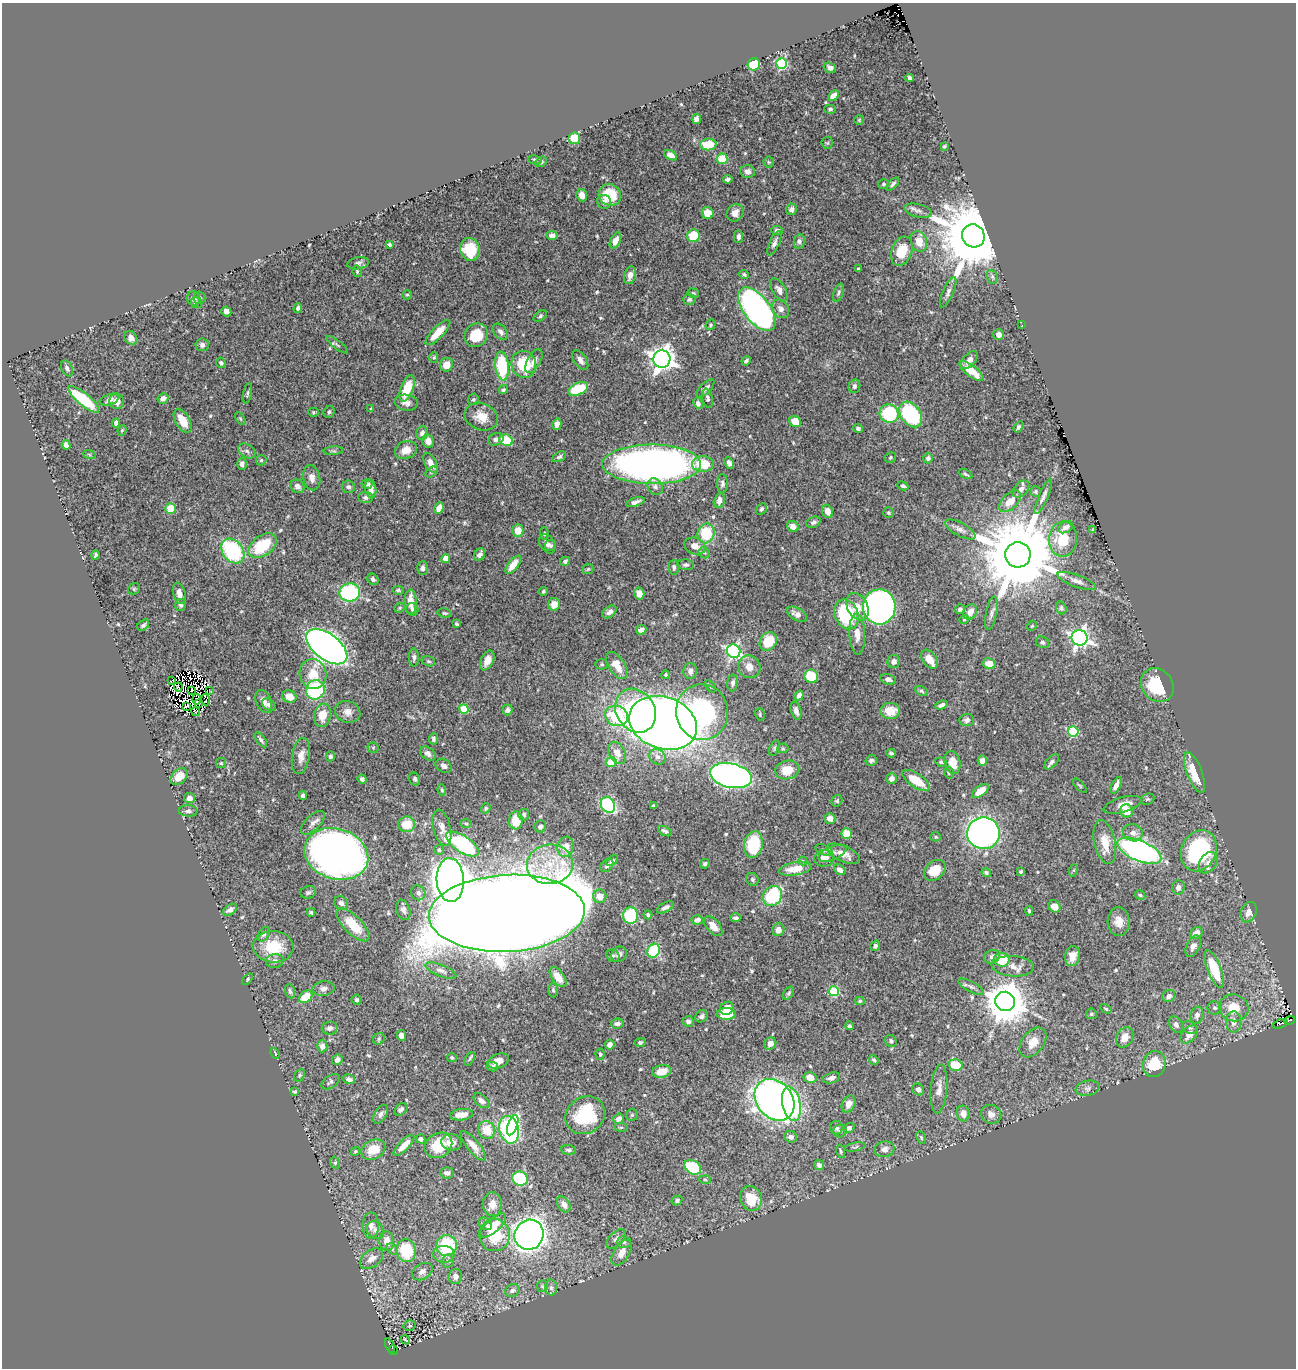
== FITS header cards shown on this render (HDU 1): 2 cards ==
NAXIS1  =                 1294
NAXIS2  =                 1366

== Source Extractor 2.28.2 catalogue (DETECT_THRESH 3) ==
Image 1294 x 1366 px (HDU 1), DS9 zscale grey, 1 PNG px = 1 image px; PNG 1298 x 1370 px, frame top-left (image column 1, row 1366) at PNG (2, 3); each listed source drawn as its Kron ellipse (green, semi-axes under 4 px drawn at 4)
Background 0.469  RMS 0.013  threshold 0.0395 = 3 sigma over >= 5 px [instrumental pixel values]
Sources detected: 578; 15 with non-positive FLUX_AUTO (blend fragments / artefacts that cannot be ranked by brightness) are neither listed nor drawn; of the other 563, the 500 brightest by FLUX_AUTO listed and drawn (63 fainter detections omitted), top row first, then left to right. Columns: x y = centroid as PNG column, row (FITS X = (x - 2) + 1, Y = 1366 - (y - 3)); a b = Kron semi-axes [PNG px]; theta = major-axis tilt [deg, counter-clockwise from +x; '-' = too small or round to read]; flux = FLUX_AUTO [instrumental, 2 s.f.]
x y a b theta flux
754 64 6 6 - 36
781 64 5 5 - 93
830 68 6 5 - 3.3
909 78 4 3 - 2
833 96 6 4 47 5.8
830 109 5 4 - 1.8
696 119 5 4 - 3.6
859 120 5 5 - 1.1
574 138 6 5 - 18
827 143 6 5 - 1.5
708 145 8 6 5 24
944 146 4 3 - 1.3
671 155 7 4 -30 5.5
722 159 5 5 - 22
535 160 7 4 -11 1.5
541 162 6 4 29 2
769 162 5 5 - 1.2
748 171 7 6 - 4.2
728 179 5 4 - 2.5
884 184 6 4 16 1.3
893 184 8 4 46 2
582 195 6 5 - 7.6
610 195 11 10 - 32
604 202 7 7 - 4.8
792 209 6 5 - 3.7
918 211 14 6 -13 4.4
708 213 6 6 - 11
735 213 9 8 - 6.6
777 230 6 4 -4 2.1
552 236 5 4 - 4.1
693 236 6 6 - 26
973 236 12 11 - 11000
738 237 6 4 -90 2.6
615 240 8 5 63 6.9
799 241 7 5 80 2.5
919 242 10 8 -72 13
774 243 13 5 66 3.5
389 245 4 3 - 1.4
470 249 11 9 -75 31
902 251 15 10 70 23
358 263 11 6 11 2.6
859 268 3 3 - 1.3
357 271 6 4 -78 1.4
744 274 5 4 - 1.5
630 275 9 6 74 6.1
992 277 7 5 -69 2
779 290 13 6 -60 4.6
948 292 16 5 66 3.8
693 293 6 4 -16 1.3
838 293 9 4 71 1.9
407 295 4 4 - 1.3
193 298 7 6 - 3.8
199 298 6 6 - 2.1
689 299 6 5 - 2.5
197 303 5 5 - 1.5
298 308 5 4 - 2.6
757 309 25 13 -52 380
781 309 10 7 -55 4.2
226 311 5 4 - 4.6
540 316 7 4 35 1.6
711 325 6 4 56 1.4
1022 325 2 2 - 79
438 332 17 6 46 15
500 332 9 6 -51 3.9
476 335 12 11 - 26
999 335 5 5 - 4.8
131 338 7 6 - 4.7
202 345 6 6 - 3.2
337 345 13 3 -38 2
434 358 5 4 - 1.2
662 359 8 8 - 780
580 360 11 6 -57 4.6
969 360 11 6 49 6
534 361 13 6 60 5
746 361 5 3 - 1.8
221 363 5 4 - 2
524 364 13 12 - 35
446 365 7 6 - 9.1
502 366 14 7 -85 55
67 368 8 5 -64 2.4
971 371 15 5 -38 15
854 386 7 6 - 2.4
407 388 14 6 70 29
705 388 12 5 44 4.1
578 389 10 5 24 43
503 390 5 4 - 1.4
247 393 10 3 81 1.6
163 398 6 5 - 5.4
707 398 10 5 -78 2.2
83 399 19 6 -40 49
473 399 6 5 - 1.3
109 400 10 5 19 3.4
117 401 7 7 - 5.8
406 403 12 8 -9 4.9
698 403 6 4 -59 2.6
371 409 3 3 - 1.1
314 412 5 4 - 1.3
329 412 6 5 - 2.1
889 414 9 9 - 71
911 414 14 10 -54 91
481 417 17 13 -20 14
240 418 7 4 -58 1.3
183 421 13 7 -60 15
795 421 6 5 - 15
116 423 4 4 - 4
557 424 6 4 77 4.4
1018 427 6 4 57 1.9
858 428 5 4 - 1.9
122 430 5 4 - 1.1
422 433 7 6 - 3.7
496 439 8 6 21 3.1
506 440 7 5 -25 28
428 441 6 5 - 5.6
66 445 5 4 - 4.5
406 450 11 8 22 8.6
247 451 9 6 -35 3
333 451 9 3 4 1.5
89 454 6 4 -20 1.3
559 457 7 4 30 1.9
890 457 6 5 - 1.5
928 458 5 5 - 2.7
261 460 6 5 - 1.3
430 463 10 6 -63 6.1
729 463 6 4 -64 4
242 464 6 4 -89 4.1
652 464 49 20 0 570
703 464 11 8 -2 26
431 472 7 5 29 1.6
966 474 7 4 -25 1.4
312 478 12 8 -79 5.8
722 483 9 5 -90 2.6
367 484 5 5 - 2.4
298 486 7 6 - 4.5
903 486 5 4 - 1.6
348 487 6 6 - 2.2
655 487 9 7 -56 3.7
371 489 9 5 -81 5.8
1021 489 10 6 47 3.8
1036 492 5 5 - 1.7
1043 496 19 4 66 4
366 497 7 5 -2 2.7
719 500 7 5 76 5.3
1010 501 13 7 44 11
635 502 9 3 17 3.6
170 508 5 5 - 20
439 508 6 4 63 6.1
761 509 6 4 62 2.3
827 511 7 5 -67 7.8
888 513 5 5 - 1.4
813 522 7 5 24 2.6
793 526 6 5 - 5.8
1066 527 8 5 31 3.8
960 529 17 6 -29 4.8
1093 530 4 3 - 1.4
518 531 6 5 - 11
544 533 6 4 89 1.3
706 533 10 8 75 35
1063 539 18 14 88 31
547 544 10 7 -61 3.9
263 546 16 10 37 38
550 546 6 5 - 2
695 546 11 8 -22 7.7
233 551 14 10 -51 85
704 553 6 5 - 1.7
95 555 4 3 - 1.6
480 555 7 5 56 3.3
1018 555 13 12 - 16000
446 558 4 4 - 10
565 561 5 4 - 2.4
513 565 11 5 52 12
686 565 8 5 -4 2.3
674 567 7 5 89 2.5
423 568 7 5 86 2.6
588 569 5 5 - 1.3
373 579 6 5 - 2.7
1077 581 20 6 -20 6
134 589 6 5 - 1.3
398 590 6 4 -8 1.5
543 591 4 4 - 1.5
350 592 10 9 - 82
179 593 11 6 -77 6.8
639 593 6 5 - 9.1
411 602 12 6 -87 12
554 604 6 6 - 7.9
181 605 6 5 - 2
858 607 14 10 -62 11
879 607 17 16 - 410
400 608 6 4 23 1.2
1061 608 7 5 -73 1.9
412 609 6 6 - 2.8
960 609 5 5 - 2.9
609 612 8 5 39 3.7
970 612 8 6 57 8.1
445 613 7 4 -7 1.6
991 613 17 5 79 4
797 614 11 6 -30 5.4
846 614 15 11 -67 68
964 619 5 4 - 1.2
457 624 4 3 - 1.4
143 625 7 4 39 2.1
1032 626 5 4 - 1.1
641 630 5 4 - 5.3
857 634 20 8 -88 9.9
1079 638 8 7 - 360
768 641 10 8 56 27
1042 642 7 5 -26 2.2
327 647 24 13 -37 770
734 651 7 6 - 200
414 657 9 5 -89 2.5
929 659 11 6 -54 9.9
487 660 10 6 65 7
428 661 7 5 -17 1.5
894 662 6 6 - 3.9
989 663 7 5 -8 10
602 664 6 5 - 1.6
617 665 15 7 -58 16
749 667 11 11 - 9.1
690 671 8 6 87 3.4
313 674 15 13 -78 16
666 675 4 4 - 1.1
811 676 7 6 - 29
888 679 8 5 -13 3.7
171 681 3 2 - 1.1
733 683 8 5 82 2.8
1157 685 18 15 -52 38
710 686 7 4 -48 1.3
178 687 4 2 - 1.4
192 690 2 2 - 2
209 690 3 2 - 2
315 690 10 9 - 72
921 691 7 4 -28 1.6
289 696 7 6 - 9.2
799 696 5 4 - 2.6
197 699 5 2 - 1.7
206 700 6 3 -72 2.9
263 701 12 7 -68 6.6
199 703 3 2 - 1.2
269 705 7 5 -43 2.6
941 705 6 4 20 3.5
186 706 3 2 - 1.1
464 709 5 4 - 35
508 710 5 5 - 2.8
635 711 23 19 -57 92
796 711 9 5 -73 3.8
890 711 10 8 -2 15
196 712 4 2 - 7.1
348 712 13 10 -20 6.5
702 712 28 26 -87 180
760 714 6 4 -74 1.4
322 715 12 8 78 14
616 716 12 10 -22 67
967 720 7 6 - 3.2
663 723 35 26 -19 1200
1073 731 5 5 - 63
433 739 5 4 - 2.2
261 740 8 3 -54 1.9
373 748 5 5 - 1.2
774 748 8 4 70 1.7
783 748 6 5 - 1.3
617 753 12 8 -61 7.6
891 753 5 3 - 1.5
428 754 8 6 -37 3.7
301 756 18 9 81 8.2
330 756 5 4 - 2.1
657 757 9 7 -31 4
871 760 6 5 - 2.1
982 761 5 4 - 5.5
611 762 5 5 - 29
941 762 6 4 -9 1.8
952 762 12 8 -76 14
1052 762 9 5 47 2.9
221 763 5 5 - 1.2
444 766 8 6 -34 3.9
787 770 12 9 13 17
949 773 6 4 -75 1.5
1195 773 21 7 -69 21
179 776 10 6 42 13
731 776 21 12 -12 480
891 778 6 5 - 4.7
362 779 5 4 - 2.8
415 779 7 5 -74 1.9
916 780 16 6 -33 19
1116 785 9 4 64 5.9
1080 786 9 3 -46 1.1
442 790 5 4 - 1.4
980 791 10 5 36 14
303 795 4 4 - 2.6
189 798 5 5 - 3.9
1147 799 7 5 20 1.5
837 801 6 5 - 1.4
608 805 8 6 -55 80
1122 805 19 7 16 10
653 806 3 3 - 1.2
486 808 5 4 - 1.3
188 811 9 5 -2 3
1126 811 6 6 - 12
524 814 6 5 - 1.7
830 818 5 5 - 5.4
516 820 9 6 87 20
313 823 15 7 45 5.3
466 823 6 3 -3 1.2
407 824 8 7 - 19
540 826 6 5 - 2.7
442 828 18 8 -76 7
665 831 7 4 -29 2.3
983 833 16 16 - 410
1133 833 10 8 -17 6.3
846 834 5 5 - 17
936 837 5 4 - 1.2
1105 842 22 10 -78 18
462 844 19 8 -33 120
753 844 13 9 80 52
566 847 10 8 79 9.2
439 850 5 5 - 1.5
824 850 9 5 -23 1.7
1139 851 23 10 -23 290
1199 851 21 17 65 110
832 853 15 6 23 4.8
336 854 33 25 -18 550
843 854 18 8 -23 9.6
824 858 10 8 13 8.8
612 861 7 4 36 1.6
803 861 5 3 - 1.2
1208 863 11 8 56 5.2
550 864 23 19 5 35
705 864 5 4 - 1.7
607 865 7 5 48 2.7
795 869 16 6 10 14
840 870 6 4 -40 3.9
935 870 12 9 41 19
1074 870 6 4 71 1.2
1021 872 3 3 - 1.7
986 873 5 4 - 1.7
752 879 7 6 - 1.9
450 880 22 13 -87 1300
1178 887 7 6 - 4.2
308 892 8 6 16 2.1
418 893 8 7 - 3.5
1140 895 5 4 - 1.3
600 896 7 6 - 11
772 896 10 9 - 58
341 903 7 6 - 3.1
1055 906 6 5 - 8.6
665 907 9 4 27 3.2
230 910 8 5 33 3.8
403 910 10 6 -71 3.6
1029 911 5 3 - 1.6
311 912 4 3 - 1.1
1249 912 10 7 68 5.8
507 913 78 38 3 8600
631 915 8 7 - 64
648 915 4 4 - 1.8
736 918 5 4 - 1.9
697 920 6 4 3 4.2
1119 922 14 11 -85 8.7
353 925 21 9 -45 26
713 926 11 6 -50 8.1
778 930 6 6 - 5.7
1197 933 6 5 - 7.5
264 934 8 5 57 2.3
875 946 5 4 - 2.4
1193 946 11 6 64 4.6
273 947 20 16 -4 29
654 951 7 6 - 55
619 954 8 7 - 4.2
613 956 7 5 -35 1.9
1072 956 10 7 80 8.2
992 957 8 6 23 3.1
1002 960 8 7 - 34
275 961 9 7 9 3.6
1013 966 21 10 -4 9.4
1214 969 20 6 -69 42
441 971 16 6 -22 4.4
558 977 11 6 -54 8.7
247 979 6 4 48 1.2
971 987 14 5 -28 3
323 989 11 7 7 4
553 990 7 5 -88 1.5
290 991 7 5 -74 2
834 991 5 5 - 63
788 993 7 4 54 1.5
1169 996 6 6 - 4.5
306 997 7 5 38 17
357 1000 5 5 - 2
860 1001 4 4 - 1.4
1005 1001 10 9 - 2900
727 1008 7 6 - 11
1214 1008 7 6 - 2.3
1234 1008 15 13 -17 18
1106 1009 6 4 -30 1.3
726 1014 9 6 -1 22
1091 1014 5 5 - 1.9
1197 1015 9 6 76 3.9
701 1016 6 5 - 2.4
1289 1020 5 2 - 18
688 1021 6 5 - 2.8
1234 1022 10 7 -89 6.2
617 1023 6 5 - 3.2
1280 1024 8 3 20 8.4
1176 1025 9 6 -58 3.4
849 1026 4 4 - 2.1
330 1028 8 6 5 3.3
1190 1028 8 5 -32 2.1
1189 1034 10 7 46 7.5
401 1035 5 4 - 5.1
1125 1037 10 8 61 10
379 1039 6 5 - 1.6
891 1041 6 5 - 2
1033 1042 17 11 52 11
640 1043 5 4 - 1.4
770 1043 6 6 - 5
610 1045 5 4 - 4
322 1046 6 5 - 4.6
275 1053 5 3 - 1.2
600 1054 5 4 - 1.3
452 1058 5 4 - 1.7
470 1059 7 4 62 1.6
337 1060 6 5 - 3.9
874 1060 5 3 - 1.7
498 1061 11 7 21 8.2
1154 1064 13 11 78 32
956 1065 7 5 -18 24
492 1067 6 5 - 2.8
662 1071 9 6 7 12
299 1075 7 5 58 1.5
810 1078 6 5 - 8.2
831 1078 9 5 15 3.7
349 1079 6 5 - 4.3
330 1082 10 6 35 2.8
1088 1088 12 7 11 3.7
918 1089 6 5 - 3.6
939 1089 24 8 85 7.8
295 1092 4 3 - 1.4
775 1100 23 18 -49 490
481 1101 9 5 -40 3.6
791 1104 17 9 -78 160
848 1104 9 6 64 7
401 1109 7 5 41 2.1
381 1114 10 6 62 3.4
963 1114 8 6 -80 7.4
991 1114 10 9 - 6
462 1115 11 5 6 8.5
585 1115 20 18 38 52
632 1115 6 5 - 1.5
618 1119 5 4 - 5.1
513 1125 10 4 69 65
621 1127 7 3 -6 1.3
836 1128 7 6 - 2.9
849 1128 6 4 37 2.7
487 1130 9 8 - 18
509 1130 14 9 -76 190
840 1131 7 6 - 2.7
791 1137 6 5 - 4.3
921 1137 6 4 -64 1.2
421 1139 5 4 - 2.8
452 1142 10 8 -12 7.1
404 1145 13 5 45 10
438 1145 14 12 32 24
473 1146 18 6 -51 7.6
855 1147 10 3 11 1.4
884 1149 10 7 11 5.1
373 1150 12 9 27 18
568 1150 7 4 -5 2.1
355 1151 5 4 - 1.2
841 1151 7 4 -79 1.5
335 1163 6 5 - 1.5
819 1165 5 4 - 3.2
693 1167 9 6 -32 49
447 1173 7 5 -7 3
520 1179 8 7 - 72
705 1179 6 4 -3 1.3
751 1198 13 10 -67 26
677 1200 5 4 - 2.3
492 1204 12 9 -85 7.7
564 1204 8 6 -55 6
485 1224 7 5 -37 3.9
371 1225 13 8 -88 5.4
493 1225 16 6 42 16
375 1230 9 8 - 4.3
494 1235 16 15 - 32
529 1235 15 14 - 760
616 1239 12 7 44 3.9
387 1241 10 7 -84 7.9
624 1242 7 5 2 2.1
447 1245 10 10 - 54
392 1249 6 5 - 1.6
406 1250 11 9 -79 49
622 1253 14 8 58 8.4
444 1254 10 8 -3 6.7
371 1259 13 8 36 7.8
448 1261 6 5 - 2.3
422 1272 11 7 33 5.1
455 1276 7 6 - 4.6
542 1286 6 5 - 1.4
551 1288 8 6 -89 2.9
512 1290 7 6 - 2.7
410 1326 6 5 - 1.2
405 1340 5 2 - 1.1
390 1346 8 3 -65 33
393 1350 5 2 - 5.9
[63 fainter detections neither listed nor drawn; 15 non-positive-flux detections neither listed nor drawn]